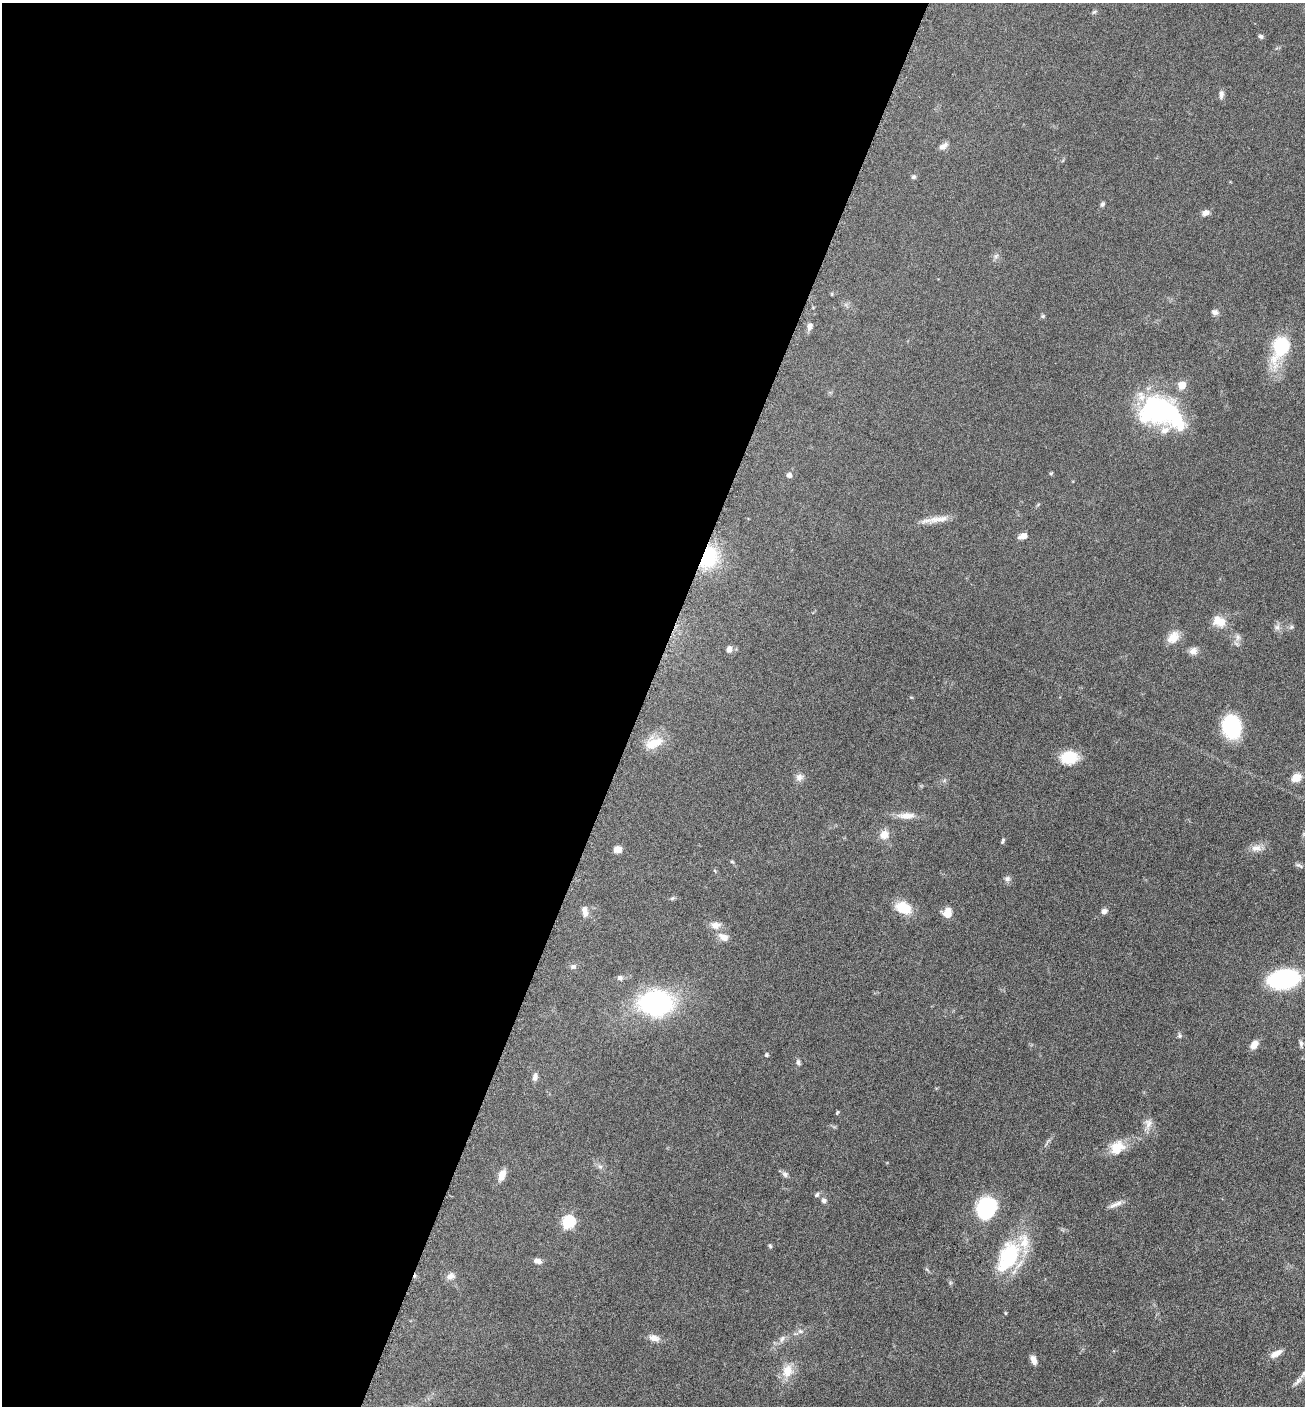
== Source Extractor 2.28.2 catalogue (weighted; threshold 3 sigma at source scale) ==
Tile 5 of 4 x 4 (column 1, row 2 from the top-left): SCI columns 286-1588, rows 2814-4217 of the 5649 x 5632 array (HDU 1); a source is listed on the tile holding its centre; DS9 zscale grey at full resolution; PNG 1307 x 1408 px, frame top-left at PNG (2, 3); no overlay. Shown black and unused: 49% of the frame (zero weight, under 6 of 12 exposures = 1% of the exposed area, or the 3 px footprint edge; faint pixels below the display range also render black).
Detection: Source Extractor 2.28.2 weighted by HDU 2 'WHT'; one run over the whole footprint, this tile lists its part. Background 0.0873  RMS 0.0038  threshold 0.0156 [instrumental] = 3 sigma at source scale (4.09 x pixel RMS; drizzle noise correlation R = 1.36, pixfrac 0.8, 0.05/0.05 arcsec/px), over >= 5 px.
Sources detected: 91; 4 inside a brighter object's white glare — not listed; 7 inside a brighter listed object's ellipse — not listed separately; the other 80 listed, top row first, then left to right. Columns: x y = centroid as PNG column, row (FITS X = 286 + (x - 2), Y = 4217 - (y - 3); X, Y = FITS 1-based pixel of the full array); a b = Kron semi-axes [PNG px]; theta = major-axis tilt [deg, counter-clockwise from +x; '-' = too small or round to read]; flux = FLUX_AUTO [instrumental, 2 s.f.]
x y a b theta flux
1094 12 6 5 - 0.59
1261 36 6 5 - 0.87
1221 94 11 6 86 1.3
943 146 12 7 35 1.6
914 177 6 5 - 0.71
1102 204 6 5 - 0.77
1206 213 9 7 22 1.8
996 256 8 4 53 0.78
832 294 6 3 -73 0.32
1215 312 9 6 -18 1.1
1043 316 6 5 - 0.51
810 326 9 7 67 1.7
1281 347 26 15 70 24
1158 409 41 35 0 47
1051 473 5 4 - 0.39
789 475 6 5 - 1.3
938 519 32 8 7 4.2
1023 536 8 5 15 2.6
708 557 25 19 68 21
1221 622 14 12 -68 4
1277 627 9 7 -54 1.4
1291 627 7 5 24 0.74
1173 637 17 12 47 4.6
1238 637 10 7 -89 1.6
729 649 8 6 81 1.8
1193 651 11 9 21 2
1231 727 20 16 -78 31
654 744 23 17 8 7.3
1069 757 17 12 2 11
799 777 11 10 - 1.8
1296 777 11 8 25 3.9
906 816 24 9 1 3.7
884 835 13 11 46 3.3
1003 840 7 4 70 0.6
1256 848 14 10 2 2.8
618 849 8 6 11 2.9
732 862 5 3 - 0.4
1299 865 11 5 -30 0.84
715 871 5 3 - 0.37
1007 879 9 8 - 1.2
672 898 7 4 36 0.58
904 908 17 11 -20 9.7
585 911 15 7 -79 2.2
1104 911 7 6 - 1.4
947 913 12 9 73 3.5
715 925 14 10 -9 2.8
723 937 14 9 -28 2.9
573 966 8 7 - 1
620 978 8 7 - 1.1
1283 979 20 12 10 59
656 1003 25 19 -3 70
1179 1036 7 6 - 0.69
1254 1044 10 7 53 3
1301 1044 12 5 -83 1
766 1055 4 4 - 0.69
798 1062 8 5 -82 0.89
535 1077 9 6 84 1.5
837 1112 6 3 70 0.38
1148 1124 16 10 84 2.7
1117 1147 20 17 36 6.5
600 1167 6 6 - 0.89
785 1174 9 7 -45 1.1
502 1175 13 7 67 3.2
817 1195 7 5 45 0.73
824 1200 7 6 - 1.1
988 1205 22 17 10 21
1114 1205 17 6 29 2
568 1222 6 6 - 45
770 1246 6 4 -47 0.49
1010 1255 38 28 77 24
537 1261 10 7 -14 1.6
450 1276 11 8 23 2
1005 1313 5 3 - 0.35
800 1331 8 6 -2 1.1
654 1338 13 8 -17 2.5
782 1339 11 6 57 1.5
1276 1354 15 7 30 2.9
1033 1360 10 6 -70 2.3
787 1371 18 14 73 5.8
1298 1381 16 6 45 1.7
Overlapping masked pixels (flux is a lower limit): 1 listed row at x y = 708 557